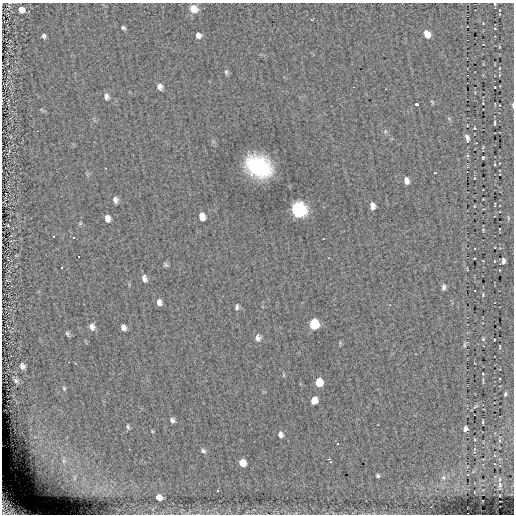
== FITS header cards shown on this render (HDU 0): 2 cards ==
NAXIS1  =                  512
NAXIS2  =                  512

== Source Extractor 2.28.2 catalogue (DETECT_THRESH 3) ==
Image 512 x 512 px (HDU 0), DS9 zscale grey, 1 PNG px = 1 image px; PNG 516 x 516 px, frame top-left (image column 1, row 512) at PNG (2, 3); no overlay
Background 0.134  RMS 4.1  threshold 12.4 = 3 sigma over >= 5 px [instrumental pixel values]
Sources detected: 94; all 94 listed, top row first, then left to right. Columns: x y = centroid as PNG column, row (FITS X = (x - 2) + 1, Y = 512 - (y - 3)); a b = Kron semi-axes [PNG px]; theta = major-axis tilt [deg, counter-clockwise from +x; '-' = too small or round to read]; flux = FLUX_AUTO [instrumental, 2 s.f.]
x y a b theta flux
495 4 4 4 - 270
194 9 9 8 - 2500
21 10 7 6 - 2000
499 10 3 2 - 170
123 28 4 3 - 500
427 34 6 5 - 5400
198 35 6 5 - 1300
44 36 4 4 - 590
499 68 4 2 - 160
226 72 7 5 -80 520
160 87 6 5 - 1200
106 96 8 6 -71 960
432 102 7 3 -53 330
416 104 3 3 - 1500
513 105 6 2 90 590
42 110 7 3 -45 340
495 123 5 2 - 330
474 128 4 2 - 180
37 131 2 2 - 140
385 131 6 5 - 490
467 138 8 4 -78 930
467 156 5 4 - 360
483 158 3 2 - 290
258 167 19 14 -28 31000
105 168 3 2 - 800
434 173 3 2 - 1000
475 178 3 2 - 150
406 180 7 4 -75 1500
115 200 7 5 -73 1100
495 204 4 2 - 220
372 206 7 5 -83 1500
474 206 4 2 - 170
299 210 8 7 - 110000
202 216 7 5 -78 2400
107 218 6 5 - 1500
508 218 7 3 -82 330
80 223 5 5 - 320
8 225 3 2 - 200
483 230 3 3 - 260
53 236 3 3 - 13000
73 237 3 3 - 13000
46 255 2 2 - 13000
78 257 3 3 - 13000
475 258 2 2 - 170
494 261 4 2 - 160
503 261 5 3 - 820
166 265 6 5 - 490
62 268 3 3 - 13000
467 270 3 2 - 250
144 278 8 5 -71 1100
444 287 7 4 89 770
483 295 4 3 - 280
159 302 6 5 - 1200
237 307 7 4 89 650
314 324 7 6 - 18000
92 327 8 6 -65 1300
123 327 6 5 - 1200
67 334 6 5 - 520
258 338 8 7 - 1100
483 339 4 4 - 340
494 340 3 2 - 210
465 344 9 4 66 530
500 347 5 2 - 180
22 366 5 4 - 1000
483 374 2 2 - 220
16 380 6 5 - 620
319 382 6 6 - 6300
64 388 6 4 -75 370
505 394 4 3 - 410
314 400 6 6 - 4000
475 406 9 3 21 380
172 420 5 4 - 790
483 422 3 2 - 250
128 427 6 4 -80 470
465 429 5 4 - 1200
152 431 5 4 - 260
280 435 7 6 - 1000
474 439 4 2 - 200
337 444 3 2 - 260
129 449 2 2 - 340
474 449 4 3 - 240
203 451 6 4 -27 670
328 459 3 2 - 380
64 460 15 9 -90 3300
330 462 3 3 - 650
242 463 6 6 - 4000
378 476 4 3 - 500
74 477 14 7 67 2000
443 478 7 6 - 670
500 485 8 5 90 600
217 491 3 2 - 190
159 497 5 5 - 2300
430 507 2 2 - 170
9 508 23 14 -37 7300
At the frame edge (FLAGS 8, measured only in part): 3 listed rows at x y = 495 4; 513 105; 9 508